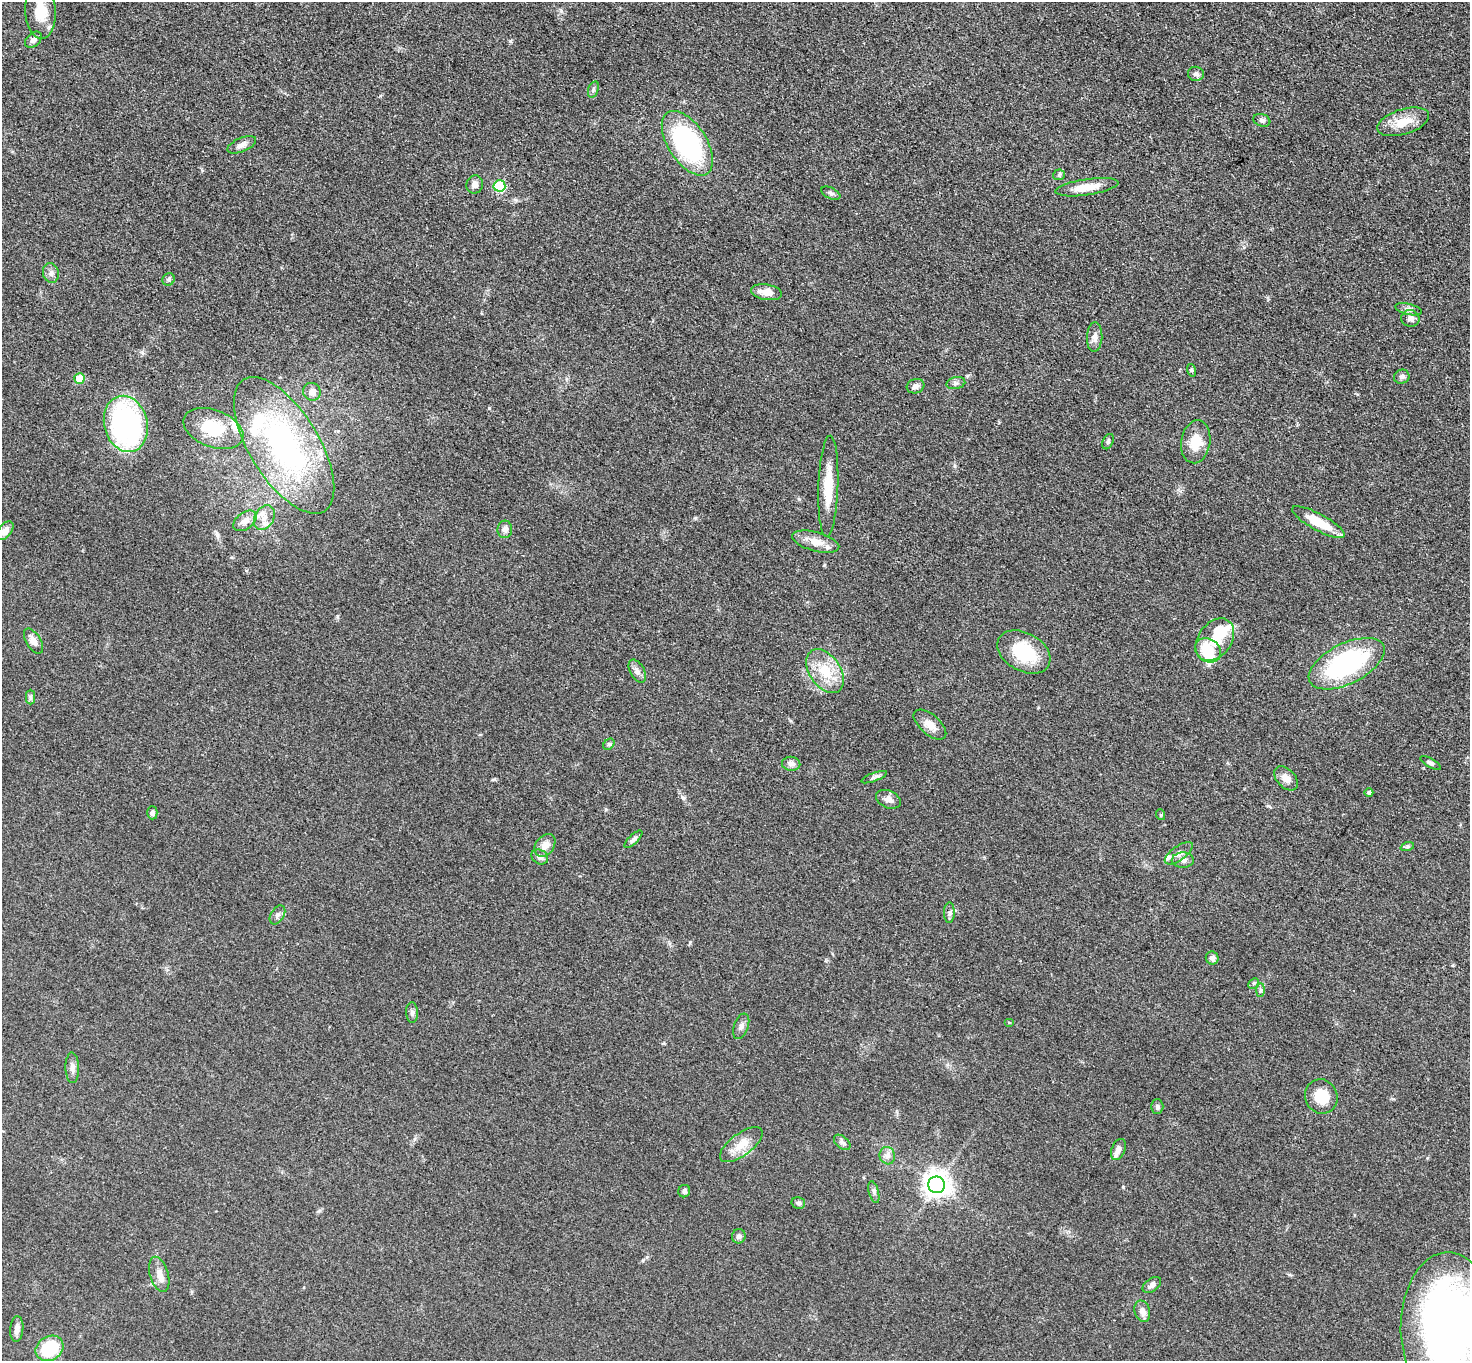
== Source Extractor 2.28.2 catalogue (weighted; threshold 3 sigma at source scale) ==
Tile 10 of 4 x 4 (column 2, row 3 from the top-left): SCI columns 1481-2948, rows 1520-2878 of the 5892 x 5898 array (HDU 1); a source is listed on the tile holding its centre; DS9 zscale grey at full resolution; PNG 1472 x 1363 px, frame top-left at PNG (2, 2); each listed source drawn as its Kron ellipse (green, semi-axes under 4 px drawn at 4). Nothing masked; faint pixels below the display range render black.
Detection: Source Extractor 2.28.2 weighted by HDU 2 'WHT'; one run over the whole footprint, this tile lists its part. Background 0.0481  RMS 0.0054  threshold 0.0242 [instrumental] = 3 sigma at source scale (4.5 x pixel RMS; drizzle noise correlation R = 1.50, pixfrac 1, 0.05/0.05 arcsec/px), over >= 5 px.
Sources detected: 95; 2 inside a brighter object's white glare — neither listed nor drawn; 6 inside a brighter listed object's ellipse — not listed separately; the other 87 listed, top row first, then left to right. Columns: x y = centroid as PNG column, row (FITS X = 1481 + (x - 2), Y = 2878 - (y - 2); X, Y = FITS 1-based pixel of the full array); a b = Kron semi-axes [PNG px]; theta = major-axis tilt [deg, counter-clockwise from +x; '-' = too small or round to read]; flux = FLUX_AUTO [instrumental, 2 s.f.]
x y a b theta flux
40 11 27 15 -86 12
33 40 9 6 42 2.3
1196 74 8 7 - 1.7
593 89 8 5 72 1.2
1262 120 8 6 -19 1.4
1403 122 27 12 17 10
687 143 36 19 -57 91
242 145 15 7 23 2.9
1059 175 6 5 - 0.84
475 184 9 8 - 2.7
499 186 6 5 - 35
1087 187 32 8 8 10
831 193 10 5 -26 1.5
51 273 10 8 -77 2.3
169 279 6 6 - 1.4
766 292 15 7 -9 6.3
1408 309 13 5 -13 1.9
1410 318 9 8 - 2.6
1095 337 15 7 88 3.5
1191 370 6 4 -71 0.68
1402 377 8 7 - 1.8
79 379 5 5 - 12
956 383 9 6 11 1.6
915 386 9 7 17 1.9
312 392 9 8 - 3.2
126 424 28 21 -75 120
213 428 31 18 -21 20
1108 442 8 5 64 1.1
1196 442 22 14 81 11
284 445 77 34 -58 110
828 486 51 10 88 15
264 518 13 9 61 5
245 521 13 8 37 4.6
1318 522 29 8 -28 14
505 529 9 7 82 2.4
5 531 11 6 52 4.2
816 542 24 9 -15 6.8
1215 640 23 16 53 13
34 641 14 7 -58 3.6
1208 650 14 11 -35 15
1024 652 28 19 -29 25
1347 664 41 20 26 82
637 671 12 7 -61 2.5
825 671 24 15 -56 15
30 697 7 4 -90 1.1
930 725 20 10 -41 5.3
609 744 6 5 - 0.87
1431 763 11 4 -29 1.3
791 764 9 7 -5 2.4
874 777 13 4 20 1.6
1286 778 14 9 -46 4.2
1369 792 4 4 - 1.6
888 799 13 8 -24 3.5
152 813 6 5 - 1.4
1161 815 5 3 - 0.58
633 839 12 4 45 1.6
545 845 12 9 53 4.6
1407 847 7 4 18 0.88
1179 853 16 7 35 3.2
540 857 9 7 -30 2.6
1183 860 11 7 2 2.7
949 913 10 5 89 1.7
277 915 10 6 58 1.9
1212 958 6 6 - 2.1
1254 983 6 4 45 0.82
1260 990 7 4 89 1
412 1013 10 6 -89 1.7
1009 1022 5 3 - 0.46
741 1026 13 7 70 2.3
72 1068 15 7 -89 2.7
1321 1096 17 16 - 14
1157 1107 7 6 - 1.4
842 1142 10 6 -40 1.7
741 1145 25 11 36 8.7
1118 1149 11 6 69 2.5
887 1156 9 7 -73 2.4
936 1185 8 8 - 540
684 1191 6 5 - 1.4
874 1192 11 5 -74 1.5
798 1203 7 5 -14 1.6
739 1236 7 7 - 1.7
159 1274 18 9 -74 5.3
1152 1285 10 6 37 2.6
1142 1311 11 7 -74 3.5
1448 1327 74 47 89 320
17 1329 13 6 85 3.1
49 1348 14 12 33 25
Isophote crosses this tile's border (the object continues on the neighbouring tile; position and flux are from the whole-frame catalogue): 3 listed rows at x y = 40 11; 5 531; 1448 1327
Unlisted compact peaks at least as high as the median listed source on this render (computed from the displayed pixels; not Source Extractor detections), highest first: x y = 489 408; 510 41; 1123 1187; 690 942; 695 518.